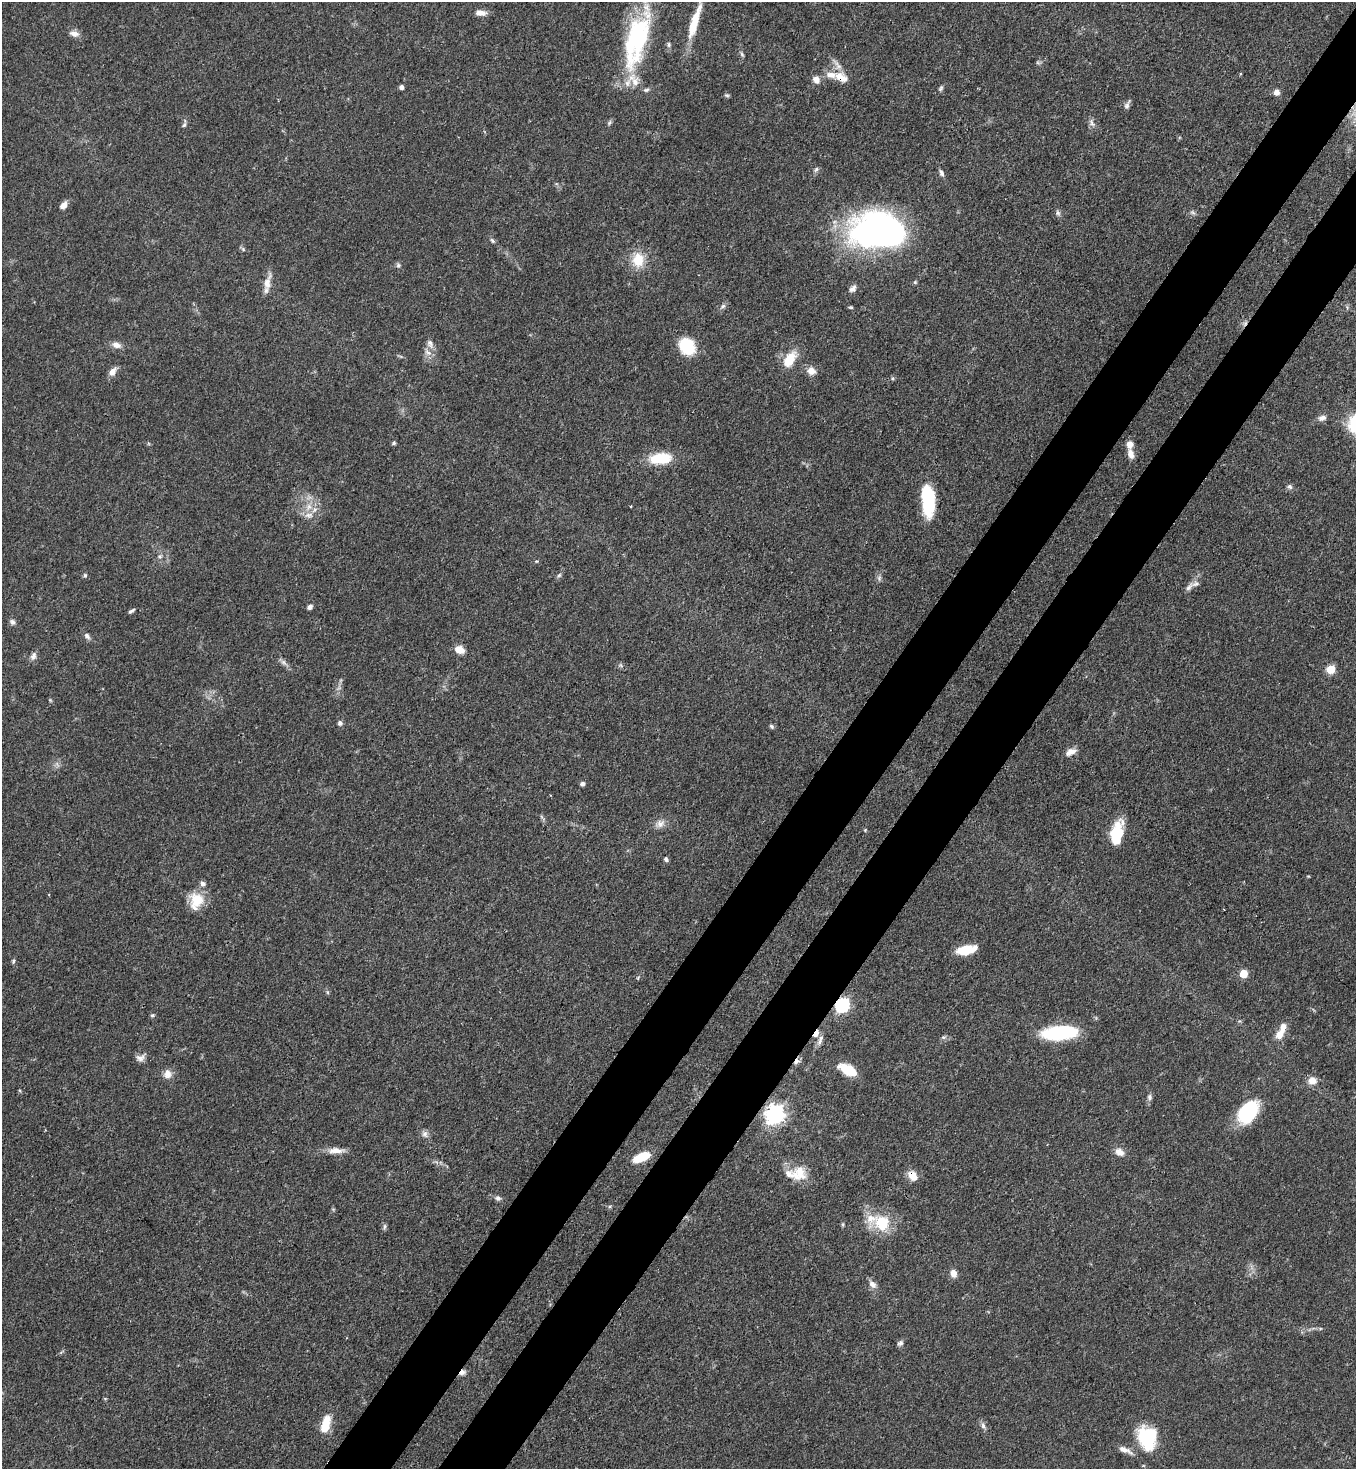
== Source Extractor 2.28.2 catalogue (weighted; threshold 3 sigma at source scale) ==
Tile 10 of 4 x 4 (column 2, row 3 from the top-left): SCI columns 1580-2933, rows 1526-2992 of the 6007 x 5985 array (HDU 1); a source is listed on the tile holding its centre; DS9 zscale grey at full resolution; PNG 1358 x 1471 px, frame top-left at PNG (2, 2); no overlay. Shown black and unused: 9% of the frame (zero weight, under 3 of 4 exposures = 7% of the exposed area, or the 3 px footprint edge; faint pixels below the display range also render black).
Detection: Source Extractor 2.28.2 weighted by HDU 2 'WHT'; one run over the whole footprint, this tile lists its part. Background 0.0745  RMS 0.0039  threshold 0.0175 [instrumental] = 3 sigma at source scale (4.5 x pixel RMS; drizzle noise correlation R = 1.50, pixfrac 1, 0.05/0.05 arcsec/px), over >= 5 px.
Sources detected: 119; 1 cosmic-ray / hot-pixel residue — not listed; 11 inside a brighter listed object's ellipse — not listed separately; the other 107 listed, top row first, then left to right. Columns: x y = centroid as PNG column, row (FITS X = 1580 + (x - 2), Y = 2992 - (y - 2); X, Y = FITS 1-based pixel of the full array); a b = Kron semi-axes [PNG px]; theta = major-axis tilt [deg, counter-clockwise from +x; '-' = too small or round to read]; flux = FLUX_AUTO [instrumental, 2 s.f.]
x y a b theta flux
481 13 13 7 -5 2.6
694 22 38 8 72 12
74 33 12 8 -15 2.3
637 39 75 25 75 54
669 45 7 5 89 0.82
742 54 6 5 - 0.69
1038 63 6 4 -19 0.58
841 77 20 12 -29 5.6
816 79 9 8 - 2.7
402 87 4 4 - 1.5
941 88 8 5 67 0.78
646 90 8 5 11 0.88
1276 92 6 6 - 2.4
727 95 6 5 - 0.67
1127 105 13 5 66 1.3
1092 123 12 6 -60 1.5
184 125 7 5 60 0.85
816 169 8 5 62 0.9
941 173 8 5 -68 1.3
63 205 8 6 48 3
1058 213 7 6 - 1
1193 213 7 4 -19 0.77
878 232 50 30 -1 170
492 241 8 4 -49 0.81
243 249 6 5 - 0.68
638 260 19 16 86 8.9
398 265 6 6 - 0.88
267 283 24 8 74 3.9
853 289 10 7 46 1.7
723 306 8 5 36 1
430 344 13 7 -73 2.2
116 345 12 7 -16 2.4
687 346 13 11 -53 23
789 360 17 9 57 9.7
811 371 9 8 - 3.4
112 372 11 7 59 2.6
1322 418 11 7 16 1.8
394 443 5 4 - 0.64
1129 444 7 6 - 3.2
1131 454 12 7 -77 2.7
660 458 22 11 5 14
1290 487 7 6 - 1.1
928 500 34 13 -85 22
630 506 3 2 - 0.5
309 507 9 7 -76 2.7
309 515 13 8 3 2.7
159 556 6 5 - 0.83
85 575 6 5 - 0.66
559 575 6 5 - 0.77
879 578 8 5 83 1
1189 587 15 6 46 1.9
310 607 6 5 - 1.4
131 611 8 3 33 0.85
12 622 8 7 - 1.2
87 636 9 6 -49 1.4
460 650 11 8 -26 3.9
33 656 11 7 65 1.6
284 662 11 6 -49 1.5
621 665 7 4 -88 0.63
1331 669 5 5 - 17
340 723 6 6 - 1.1
771 726 7 5 -42 0.72
1070 752 14 7 27 2.9
582 783 5 4 - 1.4
660 824 12 10 20 2.7
865 830 5 3 - 0.35
1116 834 26 12 78 14
666 859 6 5 - 0.86
197 900 20 17 -52 8.5
966 950 19 8 12 9.1
13 961 6 5 - 0.61
1244 974 5 5 - 12
638 978 6 3 56 0.43
327 992 6 4 -71 0.53
842 1005 6 6 - 77
152 1015 6 4 6 0.55
1060 1033 35 13 4 31
816 1034 9 5 58 2.8
1280 1034 14 8 51 4.2
943 1037 7 5 19 0.8
820 1041 12 6 62 1.7
140 1058 12 9 23 2.1
797 1061 9 6 51 1.5
847 1069 15 10 -30 10
167 1074 12 10 76 2.9
1312 1081 10 9 - 3.3
1149 1097 9 6 -82 1.2
1248 1112 25 16 53 25
775 1114 7 7 - 210
425 1134 8 8 - 1.6
336 1151 22 7 0 3.8
1119 1152 11 8 -33 3
641 1157 17 8 23 11
799 1173 21 19 11 8.1
913 1176 12 9 -47 4.6
498 1198 8 6 -34 1.2
882 1223 22 20 -57 14
843 1224 6 4 72 0.49
384 1227 10 4 85 0.77
953 1273 9 7 -75 2.6
872 1284 11 8 -49 2.4
900 1343 8 7 - 1.2
462 1372 9 6 46 1.7
325 1424 19 9 75 8.9
983 1425 9 6 -81 1.3
1147 1438 28 21 -76 21
1125 1450 19 6 -24 2.9
Overlapping masked pixels (flux is a lower limit): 7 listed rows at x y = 841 77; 842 1005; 816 1034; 797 1061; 775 1114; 913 1176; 462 1372
Isophote crosses this tile's border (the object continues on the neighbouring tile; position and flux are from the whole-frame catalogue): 1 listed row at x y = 637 39